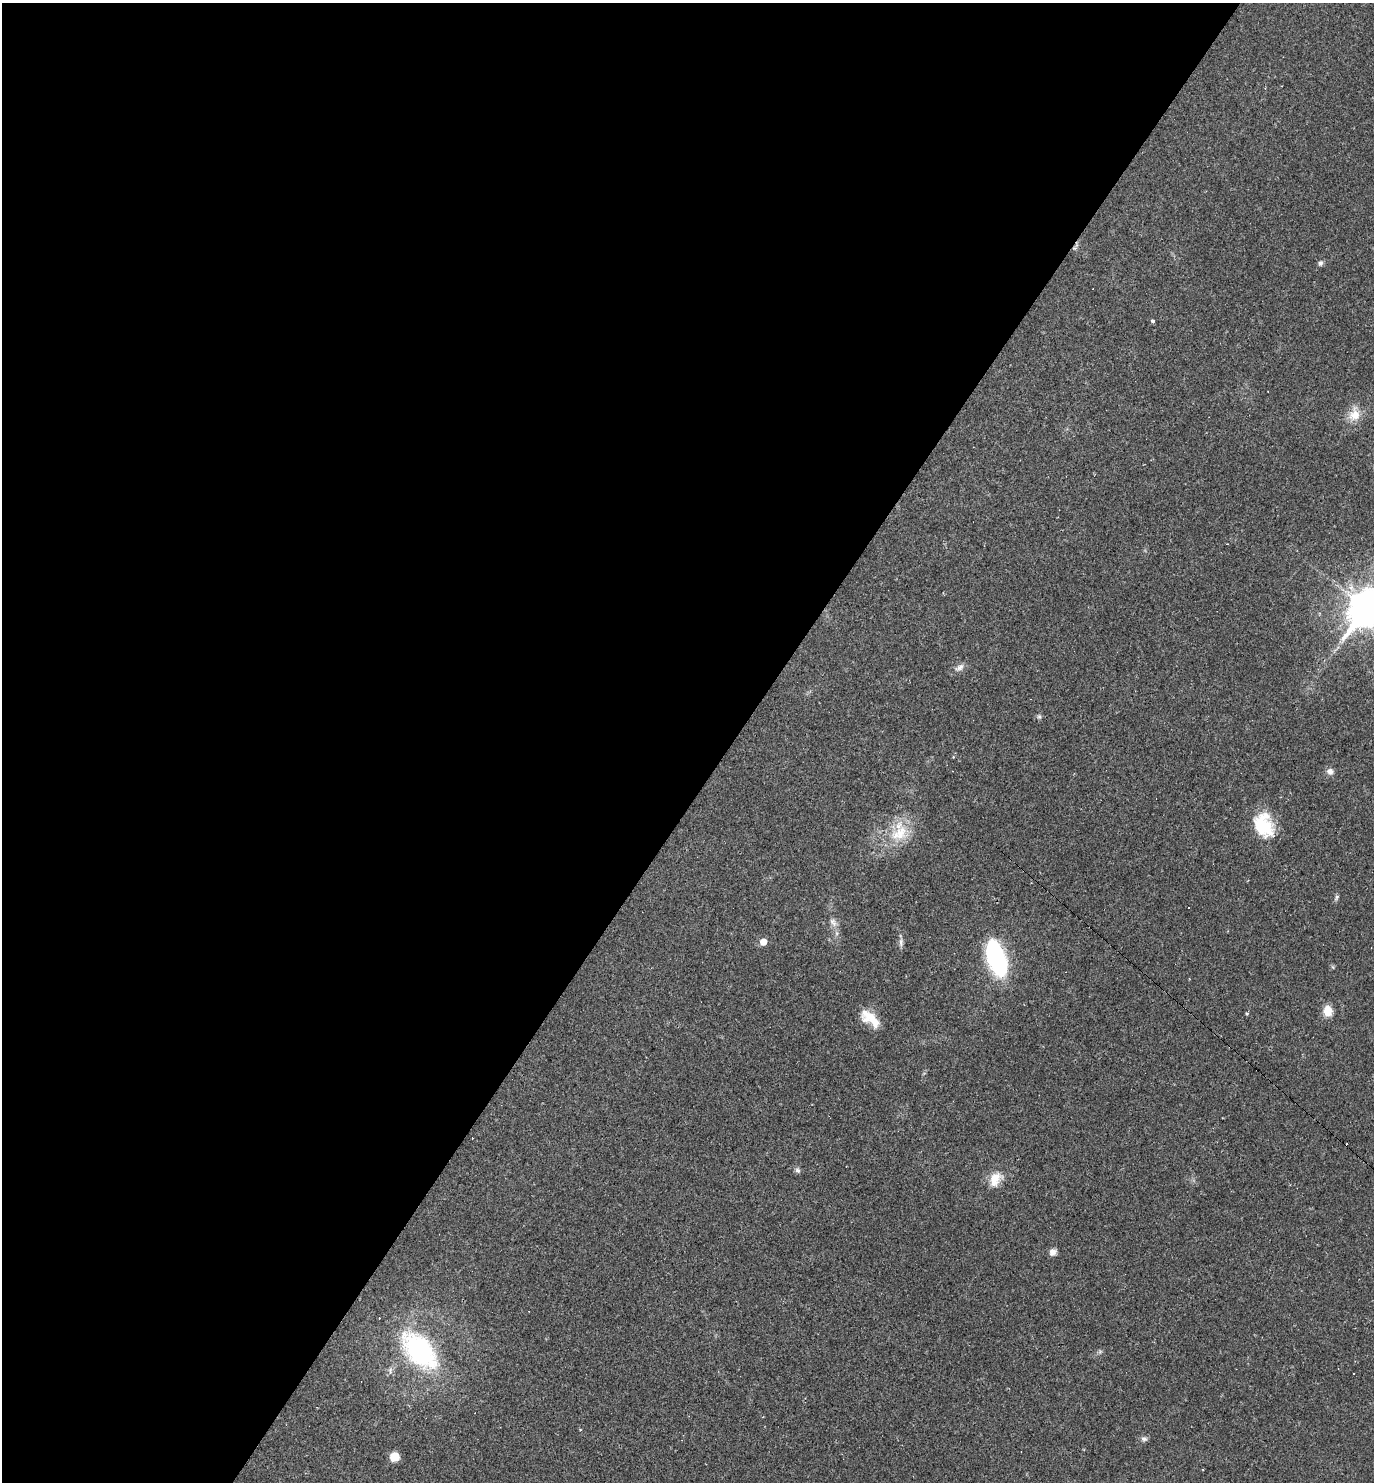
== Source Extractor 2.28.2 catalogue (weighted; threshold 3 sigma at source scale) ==
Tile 5 of 4 x 4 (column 1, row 2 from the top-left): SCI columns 290-1661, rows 2961-4440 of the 5925 x 5920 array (HDU 1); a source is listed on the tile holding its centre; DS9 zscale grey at full resolution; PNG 1376 x 1484 px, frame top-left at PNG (2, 3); no overlay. Shown black and unused: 53% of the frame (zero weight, under 2 of 3 exposures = <1% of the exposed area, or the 3 px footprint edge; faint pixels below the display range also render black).
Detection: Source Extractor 2.28.2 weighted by HDU 2 'WHT'; one run over the whole footprint, this tile lists its part. Background 0.0292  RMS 0.0039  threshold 0.0176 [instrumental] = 3 sigma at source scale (4.5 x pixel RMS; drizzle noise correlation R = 1.50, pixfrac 1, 0.05/0.05 arcsec/px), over >= 5 px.
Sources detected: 32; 8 cosmic-ray / hot-pixel residue — not listed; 1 inside a brighter listed object's ellipse — not listed separately; the other 23 listed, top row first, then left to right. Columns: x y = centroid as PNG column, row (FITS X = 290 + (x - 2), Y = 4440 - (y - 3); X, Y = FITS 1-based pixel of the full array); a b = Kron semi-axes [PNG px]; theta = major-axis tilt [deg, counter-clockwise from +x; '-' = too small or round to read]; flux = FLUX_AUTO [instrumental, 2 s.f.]
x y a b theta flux
1320 263 6 6 - 1.1
1152 321 3 3 - 1.5
1354 415 18 15 75 6
1367 609 15 12 52 790
959 667 14 8 35 2.2
1039 717 7 5 -69 0.73
1330 771 8 7 - 2
1264 825 29 21 -66 18
899 833 29 20 36 14
1337 897 8 5 56 0.81
833 922 13 8 -54 2.2
763 942 6 5 - 4.6
901 942 12 6 87 1.5
997 959 37 16 -71 49
1328 1011 12 10 -86 5
1247 1013 4 4 - 0.49
870 1018 26 12 -39 8.1
797 1170 7 6 - 1.1
995 1179 19 13 61 6.2
1053 1252 9 7 51 1.9
419 1351 40 23 -48 62
1144 1439 9 7 -13 1.2
394 1457 8 8 - 5.7
Isophote crosses this tile's border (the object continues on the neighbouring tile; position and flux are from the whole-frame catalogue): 1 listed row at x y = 1367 609